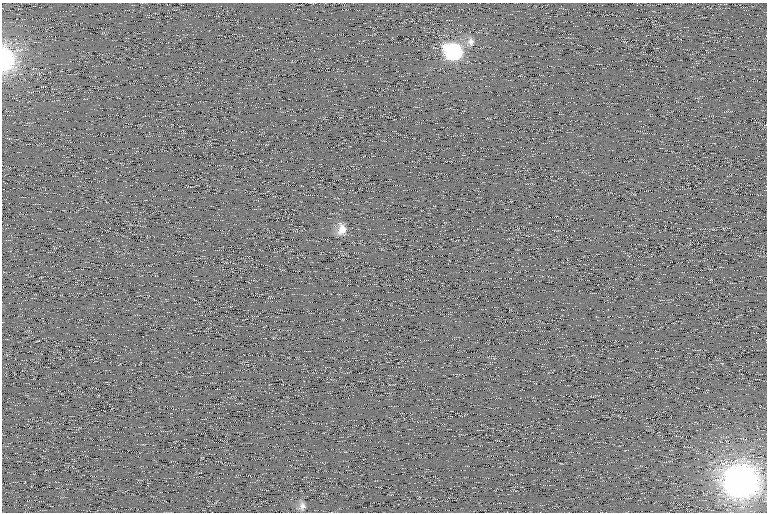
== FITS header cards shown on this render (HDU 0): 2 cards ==
NAXIS1  =                  765 /
NAXIS2  =                  510 /

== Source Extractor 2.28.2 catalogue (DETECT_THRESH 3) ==
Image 765 x 510 px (HDU 0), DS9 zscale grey, 1 PNG px = 1 image px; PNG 769 x 514 px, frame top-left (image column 1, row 510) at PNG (2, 3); no overlay
Background 112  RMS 10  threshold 30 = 3 sigma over >= 5 px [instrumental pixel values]
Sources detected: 8; all 8 listed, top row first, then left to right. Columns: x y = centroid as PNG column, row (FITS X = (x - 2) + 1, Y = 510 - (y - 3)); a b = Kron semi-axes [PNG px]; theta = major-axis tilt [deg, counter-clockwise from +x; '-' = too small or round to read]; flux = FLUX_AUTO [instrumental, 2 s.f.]
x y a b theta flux
471 42 12 10 -83 4400
454 52 19 15 -27 52000
5 58 16 8 -84 120000
342 229 14 10 79 6600
122 241 2 2 - 1100
627 346 3 2 - 570
742 480 23 17 84 550000
302 506 11 9 83 3200
At the frame edge (FLAGS 8, measured only in part): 1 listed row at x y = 5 58